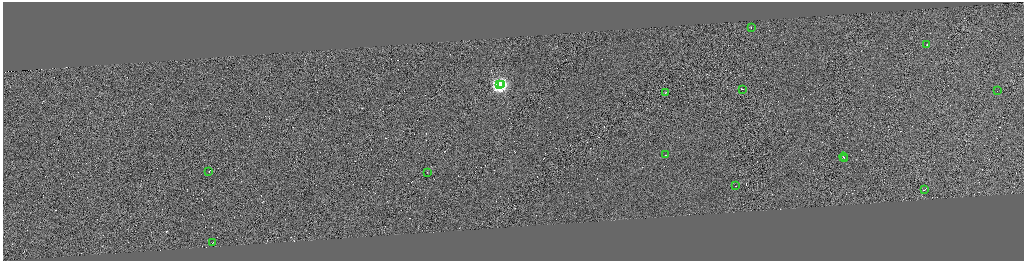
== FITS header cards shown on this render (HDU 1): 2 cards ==
NAXIS1  =                 4085
NAXIS2  =                 1034

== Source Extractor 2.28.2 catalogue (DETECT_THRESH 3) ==
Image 4085 x 1034 px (HDU 1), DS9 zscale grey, zoomed out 1/4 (1 PNG px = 4 x 4 image px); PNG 1026 x 263 px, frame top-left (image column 3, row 1034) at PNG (3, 2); each listed source drawn as its Kron ellipse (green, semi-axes under 4 px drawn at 4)
Background 0.807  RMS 4.1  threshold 12.4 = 3 sigma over >= 5 px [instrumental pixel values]
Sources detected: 312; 297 cannot appear on this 1/4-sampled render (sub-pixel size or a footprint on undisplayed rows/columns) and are neither listed nor drawn; the other 15 listed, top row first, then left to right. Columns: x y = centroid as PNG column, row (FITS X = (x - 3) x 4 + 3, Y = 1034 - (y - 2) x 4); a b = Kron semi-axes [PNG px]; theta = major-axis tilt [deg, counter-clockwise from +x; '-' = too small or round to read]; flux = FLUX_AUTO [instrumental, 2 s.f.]
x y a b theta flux
751 28 2 1 - 14000
927 45 2 1 - 34000
501 84 2 1 - 17000
499 85 4 4 - 670000
743 89 2 1 - 30000
998 90 2 1 - 21000
666 92 2 1 - 25000
666 155 2 1 - 24000
843 157 4 1 - 43000
845 159 3 1 - 28000
209 171 2 1 - 29000
427 172 2 1 - 19000
735 186 2 1 - 15000
924 190 2 1 - 21000
212 242 2 1 - 17000
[297 sub-pixel or undisplayed-footprint detections neither listed nor drawn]